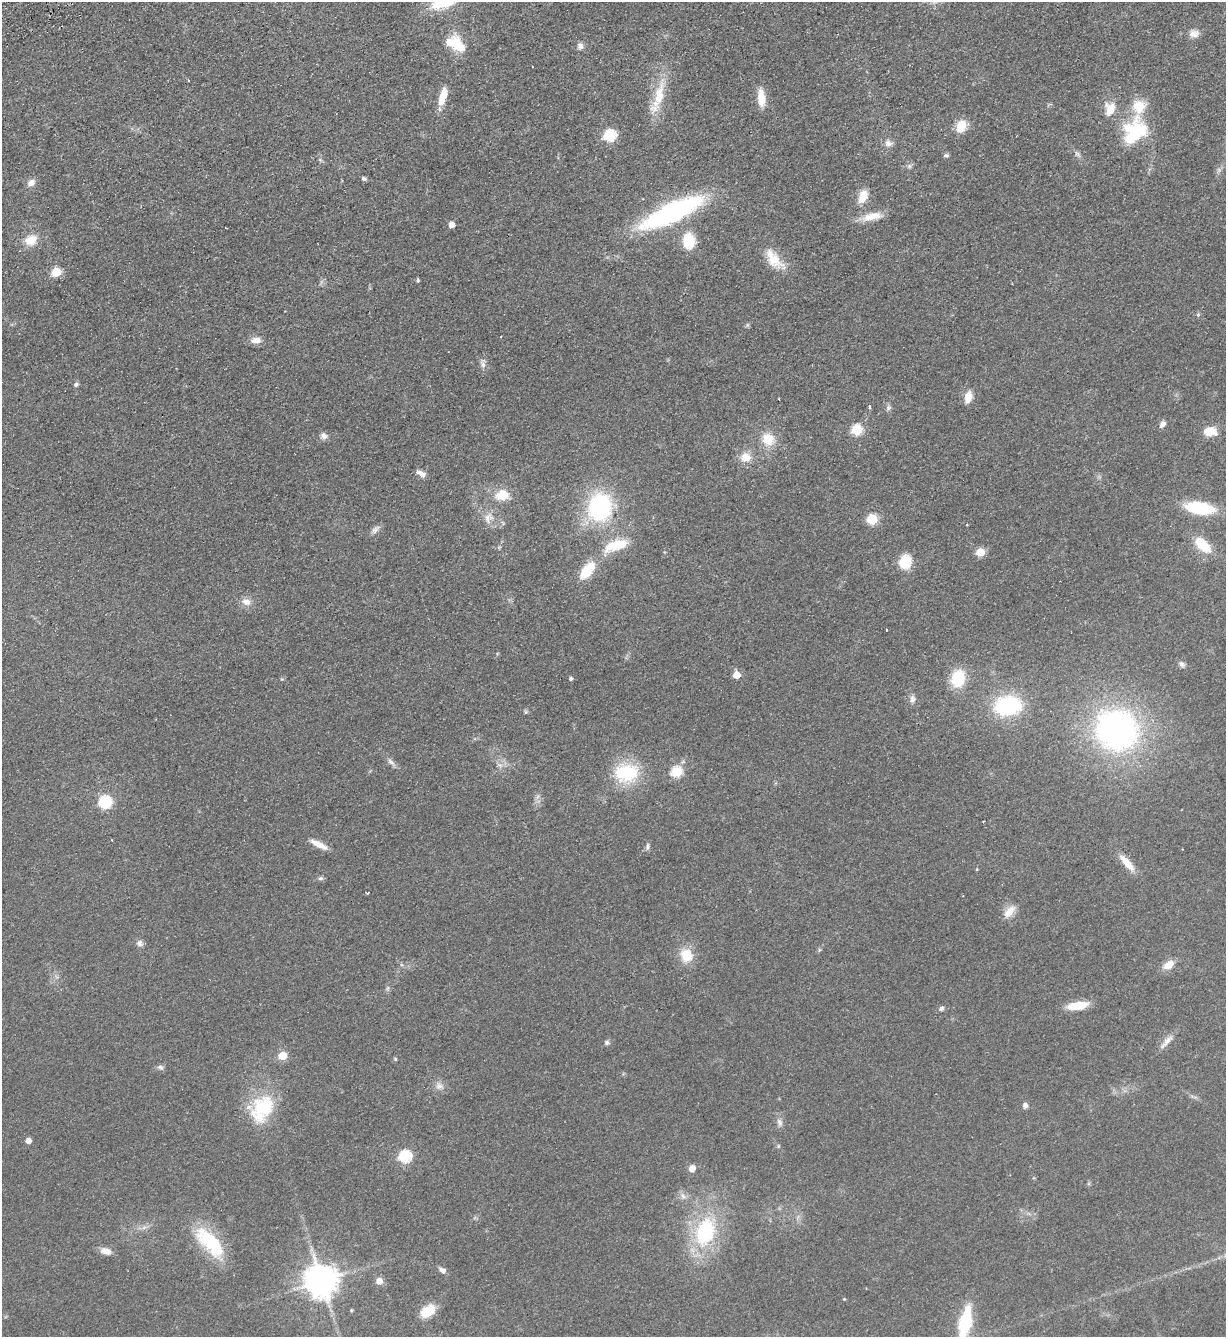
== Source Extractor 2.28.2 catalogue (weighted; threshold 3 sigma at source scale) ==
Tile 11 of 4 x 4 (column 3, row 3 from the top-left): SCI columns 2747-3970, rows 1392-2726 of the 5367 x 5452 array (HDU 1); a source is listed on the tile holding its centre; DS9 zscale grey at full resolution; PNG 1228 x 1339 px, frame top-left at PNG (2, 2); no overlay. Shown black and unused: <1% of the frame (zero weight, under 2 of 3 exposures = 3% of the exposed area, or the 3 px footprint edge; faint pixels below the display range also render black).
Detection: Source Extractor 2.28.2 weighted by HDU 2 'WHT'; one run over the whole footprint, this tile lists its part. Background 0.0637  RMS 0.0093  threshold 0.0417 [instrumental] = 3 sigma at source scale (4.5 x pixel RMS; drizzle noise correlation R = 1.50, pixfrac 1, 0.05/0.05 arcsec/px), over >= 5 px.
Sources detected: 111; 2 too faint to see at this stretch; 1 inside a brighter object's white glare — not listed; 4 inside a brighter listed object's ellipse — not listed separately; the other 104 listed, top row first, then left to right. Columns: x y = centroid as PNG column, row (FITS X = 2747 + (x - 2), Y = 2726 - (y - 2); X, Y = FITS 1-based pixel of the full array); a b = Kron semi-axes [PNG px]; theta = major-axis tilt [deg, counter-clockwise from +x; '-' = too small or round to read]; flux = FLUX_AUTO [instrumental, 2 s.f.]
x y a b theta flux
1194 34 13 10 4 6.5
456 43 20 12 -73 25
580 46 9 7 -59 4
188 80 3 3 - 1.1
443 96 20 7 72 18
659 96 47 12 74 29
761 98 17 8 -84 17
1110 109 17 12 77 15
961 126 14 11 63 16
1136 132 38 25 58 53
609 135 6 6 - 100
888 143 11 9 9 4.9
1078 154 12 4 -46 2.8
946 155 6 5 - 2
909 166 7 4 90 1.9
364 179 4 4 - 3
31 183 10 8 44 6
863 196 16 10 67 14
672 213 55 16 26 200
872 216 26 10 14 15
451 225 5 4 - 9.3
31 240 14 12 26 15
689 241 15 11 -85 31
774 260 33 14 -48 21
56 272 6 5 - 42
418 280 4 3 - 2.8
1198 315 5 5 - 1.5
256 340 14 8 0 7.1
483 364 10 7 -53 3.7
76 384 6 5 - 2
968 397 13 7 74 11
870 407 4 3 - 4.6
888 408 8 7 - 2.5
1162 424 8 6 56 4.1
857 430 6 5 - 67
1210 431 14 10 -1 14
324 436 9 8 - 4.3
768 439 15 13 -47 18
746 457 13 12 - 12
421 474 11 6 -30 5.2
502 495 11 8 10 23
600 507 22 18 77 130
1200 508 27 11 -8 54
488 518 17 12 58 9.8
872 519 6 5 - 63
967 525 4 3 - 0.7
375 530 14 6 48 4
616 545 26 10 17 31
1203 545 20 11 -43 26
980 552 5 5 - 39
905 562 17 14 75 19
587 571 24 11 52 26
246 602 13 9 -15 6.9
887 630 3 2 - 1
1182 664 9 7 -46 3
736 675 5 5 - 20
958 678 20 15 78 32
571 679 4 4 - 2.1
912 699 10 7 -89 4.3
1008 706 23 17 12 85
525 712 6 4 89 1.3
1117 730 36 33 -35 330
391 762 12 6 -42 3.8
677 772 6 5 - 62
626 773 25 18 5 59
105 802 7 6 - 120
112 840 3 3 - 0.73
319 845 23 6 -27 9.3
647 847 11 5 85 2.4
1127 863 23 8 -49 15
321 878 8 5 13 2
368 893 4 3 - 1
1009 912 19 10 50 11
139 943 8 8 - 3.4
686 955 16 14 -67 20
1168 965 14 8 35 10
388 988 7 4 88 1.7
1077 1006 20 7 9 26
941 1008 7 6 - 2.4
1167 1041 24 7 47 7.2
607 1042 7 6 - 2.3
283 1056 5 5 - 30
395 1059 5 4 - 1.1
160 1067 8 6 -23 2.6
439 1086 10 10 - 5.4
1025 1105 7 6 - 3.2
262 1108 37 25 61 58
779 1122 12 7 -74 4.1
28 1141 5 4 - 7.1
778 1146 5 5 - 1.2
405 1156 6 6 - 110
692 1168 7 7 - 6.6
683 1196 10 6 -68 3.8
144 1227 7 6 - 3
705 1232 29 19 74 82
210 1242 43 18 -47 57
105 1251 13 8 -18 7.6
442 1270 9 6 -28 3.9
321 1281 9 9 - 2000
379 1281 5 5 - 12
844 1299 4 4 - 0.9
351 1310 4 4 - 1.1
428 1311 14 9 37 24
965 1323 26 10 79 71
Isophote crosses this tile's border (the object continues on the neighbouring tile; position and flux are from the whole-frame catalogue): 1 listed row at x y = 965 1323